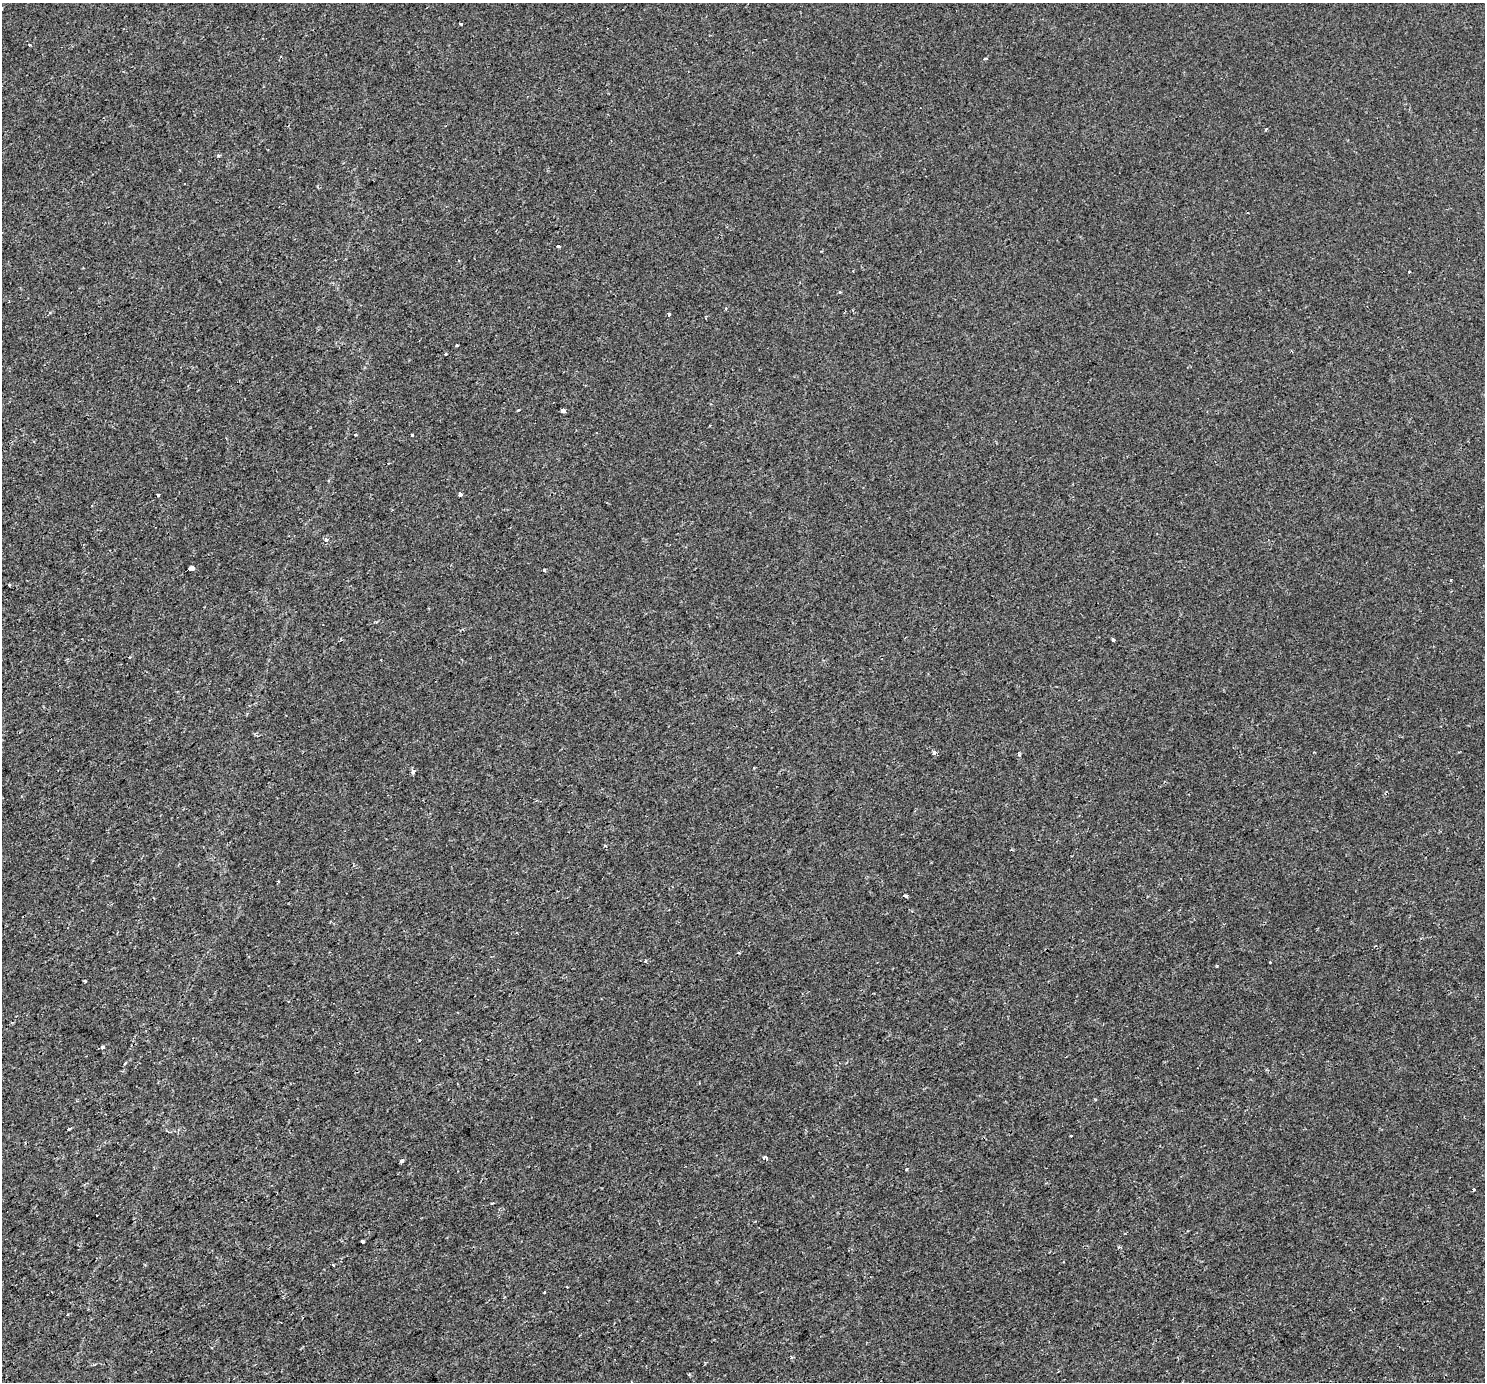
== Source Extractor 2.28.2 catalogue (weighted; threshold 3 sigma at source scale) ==
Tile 7 of 4 x 4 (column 3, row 2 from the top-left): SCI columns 3005-4487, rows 2994-4373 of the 6001 x 5924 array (HDU 1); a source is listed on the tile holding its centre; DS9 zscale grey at full resolution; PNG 1487 x 1384 px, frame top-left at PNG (2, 3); no overlay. Shown black and unused: <1% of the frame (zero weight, under 2 of 3 exposures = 3% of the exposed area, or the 3 px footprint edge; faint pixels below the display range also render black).
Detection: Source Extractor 2.28.2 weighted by HDU 2 'WHT'; one run over the whole footprint, this tile lists its part. Background -2.36e-04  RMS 0.0019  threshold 0.00835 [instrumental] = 3 sigma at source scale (4.5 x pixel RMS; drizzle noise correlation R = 1.50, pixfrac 1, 0.0396/0.0396 arcsec/px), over >= 5 px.
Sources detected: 39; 3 cosmic-ray / hot-pixel residue — not listed; the other 36 listed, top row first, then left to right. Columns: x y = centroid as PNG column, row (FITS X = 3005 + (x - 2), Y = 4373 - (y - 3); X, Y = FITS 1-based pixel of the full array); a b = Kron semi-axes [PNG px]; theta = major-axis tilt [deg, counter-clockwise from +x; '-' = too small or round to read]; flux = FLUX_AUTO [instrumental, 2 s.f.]
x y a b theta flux
461 24 3 3 - 0.29
30 44 4 3 - 0.29
1266 129 4 2 - 0.21
218 156 4 4 - 0.28
558 246 4 3 - 1.9
1409 272 3 3 - 0.5
840 292 5 3 - 0.18
669 314 3 3 - 0.48
457 345 3 3 - 0.34
446 354 3 3 - 0.53
518 410 4 3 - 0.14
563 411 4 3 - 0.41
355 435 3 3 - 0.19
412 435 3 3 - 0.28
460 494 3 3 - 0.7
158 495 3 3 - 2.1
326 540 4 4 - 0.65
192 568 4 4 - 2.3
544 570 3 3 - 0.53
1451 580 3 3 - 0.46
9 585 4 2 - 0.14
1113 640 3 3 - 1
934 753 4 3 - 0.84
413 771 4 3 - 1.1
906 896 4 3 - 0.66
85 981 3 3 - 0.32
103 1047 4 3 - 1.2
68 1129 3 3 - 0.82
765 1157 4 3 - 0.69
402 1160 4 3 - 0.42
906 1169 3 3 - 0.41
1474 1190 3 3 - 0.58
363 1241 4 3 - 0.46
567 1287 3 3 - 0.28
544 1292 3 2 - 0.2
67 1314 3 2 - 0.29
Unlisted compact peaks at least as high as the median listed source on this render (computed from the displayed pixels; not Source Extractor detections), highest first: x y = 1217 966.